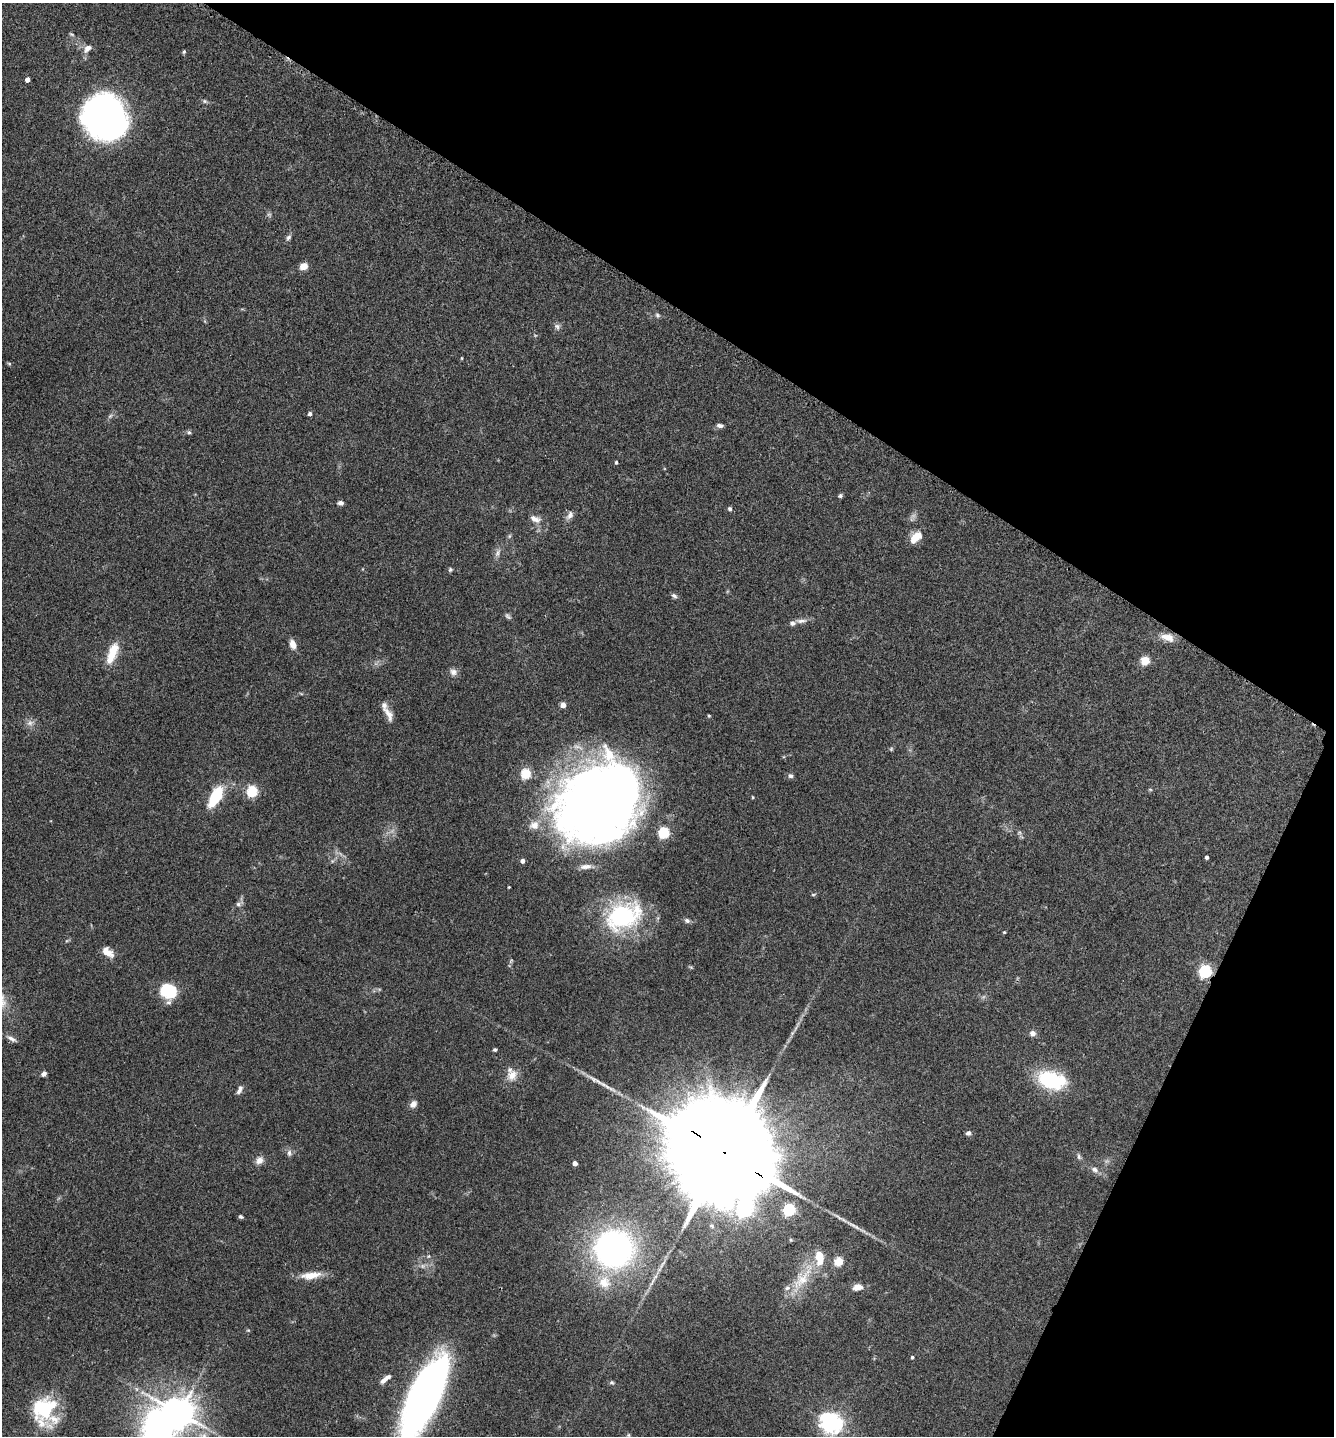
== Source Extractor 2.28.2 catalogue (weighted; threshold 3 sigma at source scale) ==
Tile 8 of 4 x 4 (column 4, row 2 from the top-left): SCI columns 4156-5487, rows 2897-4330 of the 5793 x 5786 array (HDU 1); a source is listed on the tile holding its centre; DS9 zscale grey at full resolution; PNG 1336 x 1438 px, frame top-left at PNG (2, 3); no overlay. Shown black and unused: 28% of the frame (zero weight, under 3 of 4 exposures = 2% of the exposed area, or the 3 px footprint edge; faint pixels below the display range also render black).
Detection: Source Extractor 2.28.2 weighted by HDU 2 'WHT'; one run over the whole footprint, this tile lists its part. Background 0.0752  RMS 0.0058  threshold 0.026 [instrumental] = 3 sigma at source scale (4.5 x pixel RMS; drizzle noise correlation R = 1.50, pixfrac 1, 0.05/0.05 arcsec/px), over >= 5 px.
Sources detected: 106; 6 too faint to see at this stretch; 2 inside a brighter object's white glare — not listed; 9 inside a brighter listed object's ellipse — not listed separately; the other 89 listed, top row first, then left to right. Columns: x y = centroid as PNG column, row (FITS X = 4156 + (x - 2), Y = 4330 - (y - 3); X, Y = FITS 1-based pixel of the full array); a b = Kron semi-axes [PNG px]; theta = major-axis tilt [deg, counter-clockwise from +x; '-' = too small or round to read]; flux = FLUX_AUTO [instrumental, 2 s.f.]
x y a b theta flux
71 34 8 4 -27 0.84
87 48 12 7 40 3.9
184 51 5 4 - 0.9
27 80 4 4 - 3.7
205 101 7 5 -21 1.1
105 117 39 34 -61 240
288 237 8 6 54 1.6
303 266 9 7 20 5.1
657 315 7 6 - 1.1
557 326 10 7 -43 1.9
462 358 5 3 - 0.48
9 363 6 4 -2 0.71
310 414 4 4 - 1.7
720 425 8 5 -9 1.9
189 432 6 5 - 1
616 462 4 3 - 0.95
840 496 6 5 - 1
340 503 7 5 -5 1.8
730 509 5 5 - 1.2
570 515 13 8 58 2.8
535 519 16 8 -22 4.4
916 537 13 10 37 8
498 553 14 6 68 2.6
450 569 6 5 - 0.98
674 596 8 5 -36 1.4
801 621 15 6 2 3.1
1167 637 18 9 -15 6.3
293 644 12 7 -71 4.3
112 653 27 10 69 13
1145 661 5 5 - 26
453 672 10 9 - 2.7
563 705 4 4 - 5.7
389 714 21 8 -61 5.2
709 716 5 4 - 0.64
30 723 10 8 16 2.9
891 749 5 5 - 0.75
526 773 5 5 - 41
790 776 6 6 - 1.5
1150 789 6 4 -1 0.66
252 791 5 5 - 52
216 796 23 10 60 26
753 797 4 3 - 0.54
599 805 82 62 33 570
664 833 5 5 - 65
1019 833 6 4 19 0.86
1207 857 4 3 - 1.5
522 861 4 4 - 2
509 887 3 2 - 0.44
813 894 6 3 8 0.66
239 904 11 7 34 2.1
623 916 47 31 25 65
687 920 7 6 - 1.6
1004 932 4 3 - 0.64
108 952 15 9 -37 6
691 967 6 4 -19 0.68
1205 971 6 6 - 95
168 991 17 14 -43 25
1033 1033 8 7 - 2.4
12 1039 15 6 -27 2.5
495 1050 4 4 - 0.94
44 1074 6 5 - 2.1
512 1075 16 13 56 6.8
1051 1080 29 17 -15 41
239 1090 11 5 63 2.3
413 1104 9 7 47 3
968 1133 6 5 - 1.8
289 1153 10 6 -78 2
726 1153 50 23 -36 32000
1079 1156 8 5 -74 1.4
259 1160 11 9 45 3.5
575 1163 4 4 - 4
1095 1170 11 8 -36 2.8
789 1210 5 5 - 81
241 1217 5 4 - 1.1
614 1249 24 23 - 240
839 1262 5 5 - 31
311 1275 27 9 7 8.9
802 1279 50 16 52 22
604 1282 19 18 - 14
858 1287 13 8 7 4.9
248 1330 5 3 - 0.57
912 1357 4 3 - 0.97
385 1379 16 6 38 3.8
612 1382 7 5 -34 1.1
424 1397 81 25 66 310
44 1409 28 22 70 39
179 1412 8 8 - 1100
832 1423 8 7 - 300
628 1435 6 5 - 0.87
Overlapping masked pixels (flux is a lower limit): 3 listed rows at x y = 1205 971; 726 1153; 424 1397
Isophote crosses this tile's border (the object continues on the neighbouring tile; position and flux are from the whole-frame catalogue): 1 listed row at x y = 424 1397